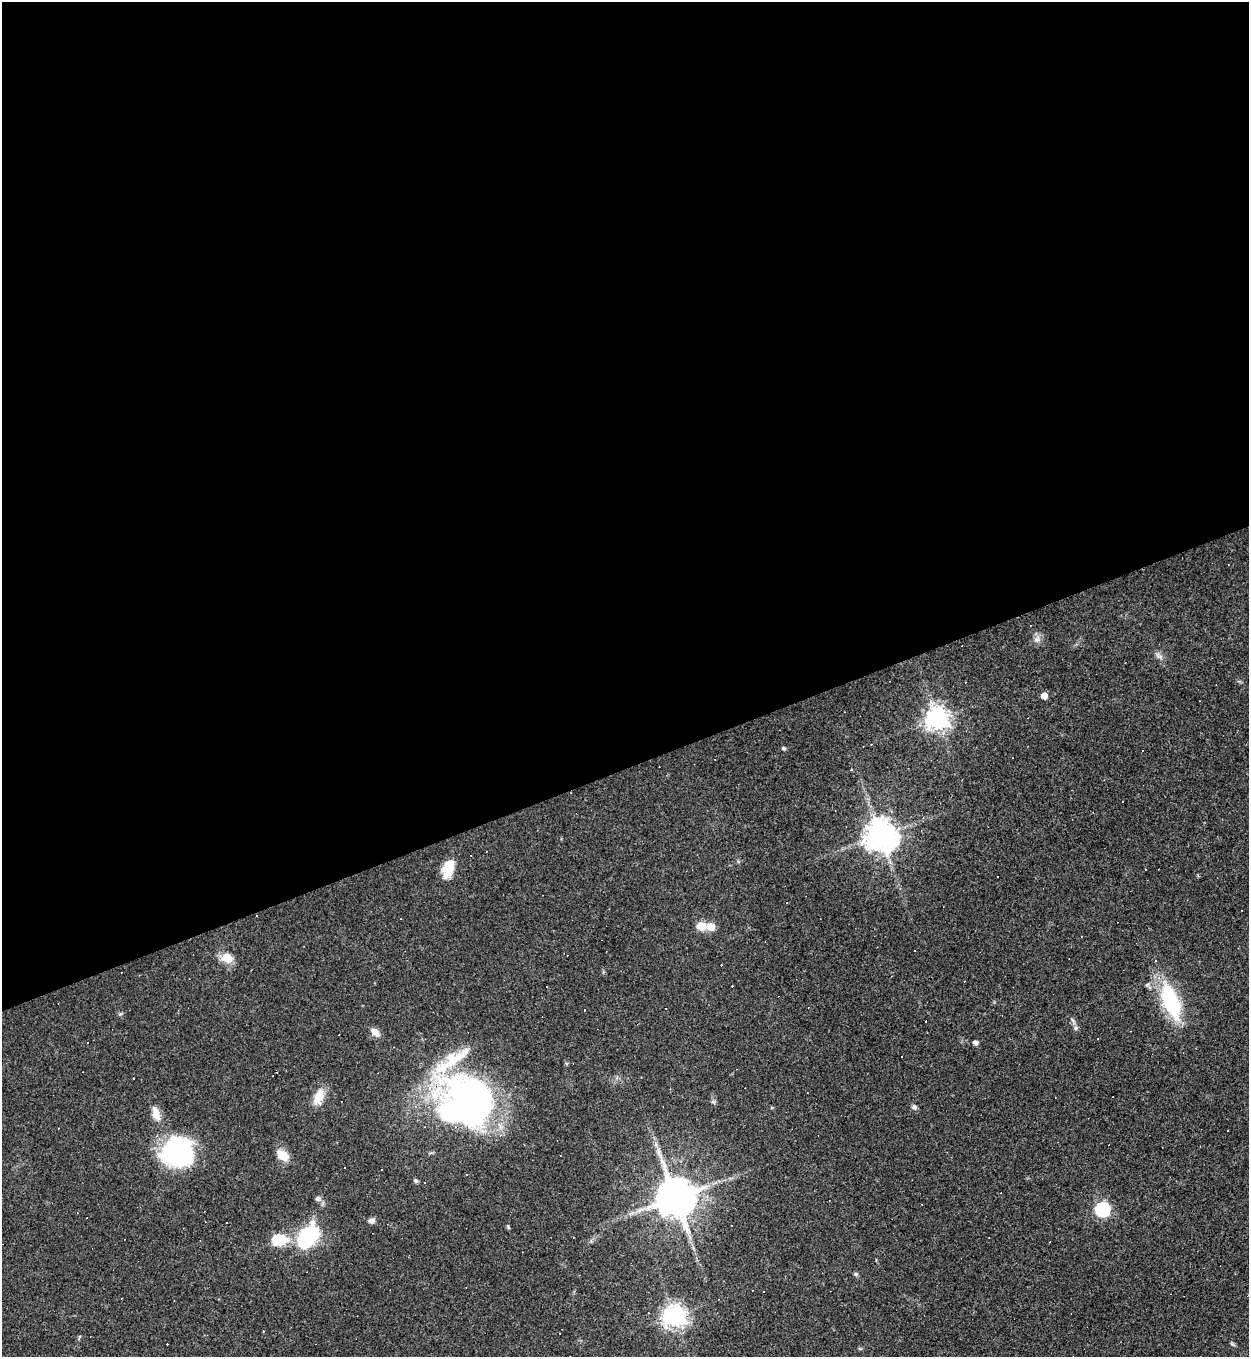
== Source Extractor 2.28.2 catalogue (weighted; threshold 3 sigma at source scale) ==
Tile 2 of 4 x 4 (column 2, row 1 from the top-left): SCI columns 1394-2640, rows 4067-5421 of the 5407 x 5421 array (HDU 1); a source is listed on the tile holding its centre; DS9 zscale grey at full resolution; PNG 1251 x 1359 px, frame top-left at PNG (2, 2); no overlay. Shown black and unused: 57% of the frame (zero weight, under 3 of 4 exposures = <1% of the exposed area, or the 3 px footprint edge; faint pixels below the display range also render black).
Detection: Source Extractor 2.28.2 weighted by HDU 2 'WHT'; one run over the whole footprint, this tile lists its part. Background 0.0443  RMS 0.0046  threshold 0.0209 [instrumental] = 3 sigma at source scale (4.5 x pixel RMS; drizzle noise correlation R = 1.50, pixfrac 1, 0.05/0.05 arcsec/px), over >= 5 px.
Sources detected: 61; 1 inside a brighter object's white glare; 19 cosmic-ray / hot-pixel residue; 1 long thin detection or spike segment (spike, bleed or trail) — not listed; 2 inside a brighter listed object's ellipse — not listed separately; the other 38 listed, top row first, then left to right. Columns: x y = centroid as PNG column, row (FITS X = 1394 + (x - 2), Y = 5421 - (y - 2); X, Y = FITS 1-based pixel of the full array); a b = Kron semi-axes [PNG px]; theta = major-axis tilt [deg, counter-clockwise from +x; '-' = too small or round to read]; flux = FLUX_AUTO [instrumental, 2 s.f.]
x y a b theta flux
1037 639 9 6 15 2
1159 656 11 5 -20 1.6
1044 696 5 5 - 5.4
937 718 8 7 - 400
783 748 4 4 - 1
1122 802 2 2 - 0.36
880 835 10 10 - 720
448 868 21 12 74 9.1
1145 869 2 2 - 0.3
256 916 3 2 - 0.49
701 926 6 5 - 12
710 927 5 5 - 11
227 958 14 11 -23 6.7
1171 1001 48 20 -69 33
666 1009 2 2 - 0.26
1073 1020 8 3 -45 0.82
1075 1028 6 6 - 1
375 1032 11 7 -44 3.4
975 1042 6 5 - 1.3
319 1097 21 11 67 6.8
476 1102 56 41 -52 170
914 1107 7 6 - 1.3
156 1113 20 9 -73 4.9
178 1153 31 29 -5 66
283 1155 13 9 -30 6.8
415 1180 6 5 - 0.85
675 1198 12 11 - 1400
318 1199 7 6 - 1.3
1102 1209 6 6 - 93
371 1221 8 6 17 1.7
226 1223 3 2 - 0.6
508 1227 6 4 -57 0.51
308 1236 23 13 56 47
278 1240 16 11 4 15
856 1274 6 5 - 0.8
674 1316 8 8 - 310
79 1338 10 3 68 0.65
1232 1344 7 4 -18 0.65
Overlapping masked pixels (flux is a lower limit): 1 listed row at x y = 256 916